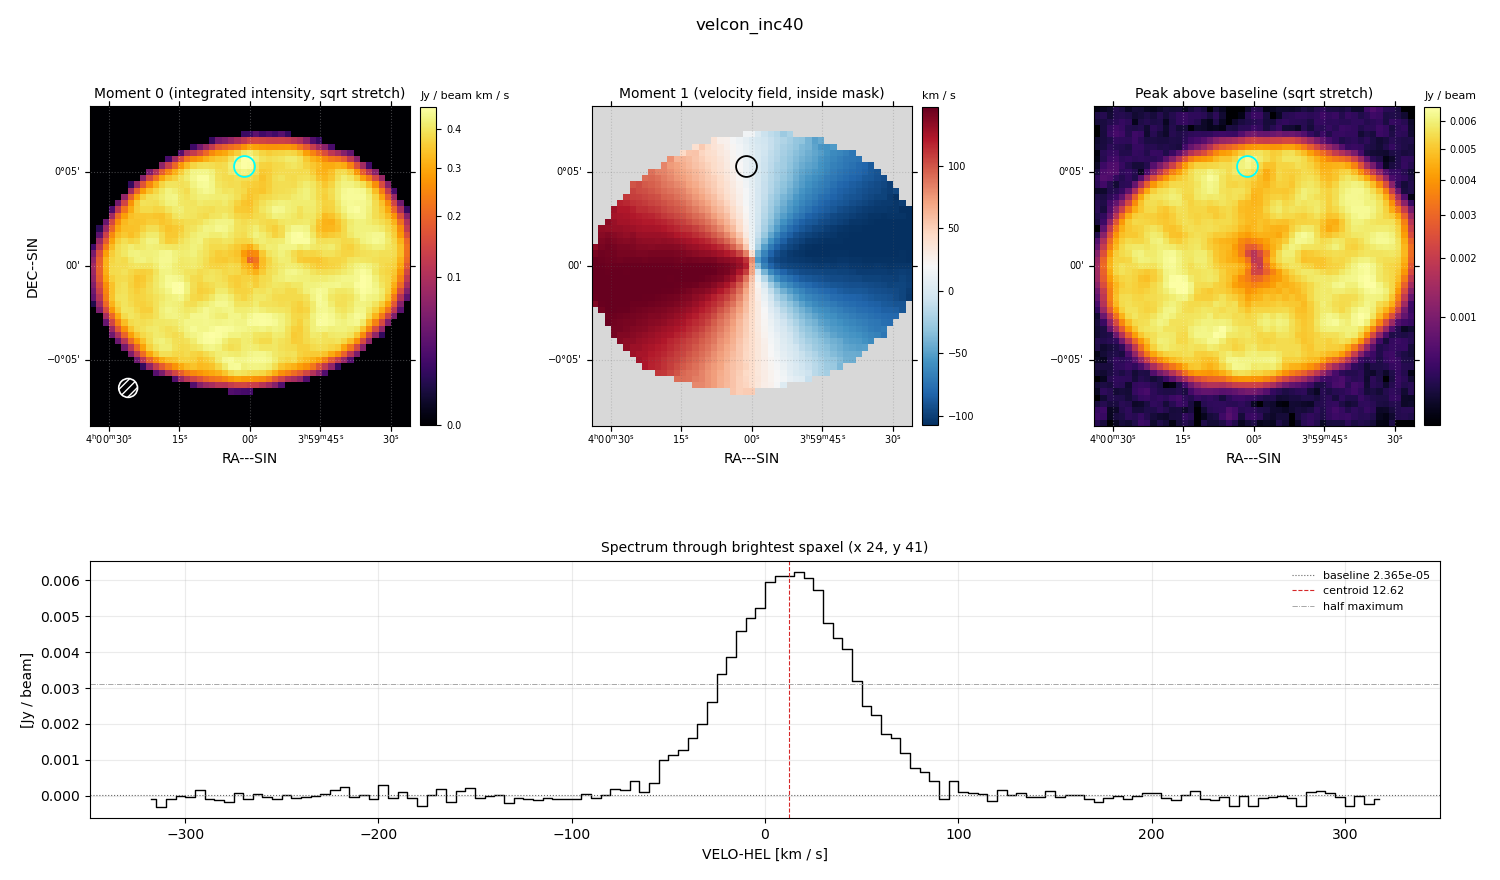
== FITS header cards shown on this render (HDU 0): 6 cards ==
OBJECT  = 'velcon_inc40'
BUNIT   = 'JY/BEAM '           /
CTYPE1  = 'RA---SIN'           /
CTYPE2  = 'DEC--SIN'           /
CTYPE3  = 'VELO-HEL'           /
CUNIT3  = 'km/s    '           /

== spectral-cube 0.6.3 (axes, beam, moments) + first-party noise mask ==
SpectralCube HDU 0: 128 channels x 51 x 51 spaxels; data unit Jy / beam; figure title: velcon_inc40
Units: BUNIT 'JY/BEAM' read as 'Jy/beam' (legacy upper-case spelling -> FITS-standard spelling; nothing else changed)
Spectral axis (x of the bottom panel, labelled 'VELO-HEL [km / s]'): -317 .. 317 km / s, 128 channels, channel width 5 km / s
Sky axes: RA---SIN/DEC--SIN; field 17' x 17' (20 arcsec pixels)
Beam (drawn as the hatched ellipse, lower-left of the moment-0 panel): BMAJ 60 arcsec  BMIN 60 arcsec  BPA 0 deg
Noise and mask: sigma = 1.7e-04 Jy / beam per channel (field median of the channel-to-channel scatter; agrees with the line-free scatter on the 921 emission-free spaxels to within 1%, no correlation factor applied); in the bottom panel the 101 channels outside the line scatter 1.3e-04 Jy / beam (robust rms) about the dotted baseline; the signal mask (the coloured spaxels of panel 2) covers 65% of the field
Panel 1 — Moment 0 (line voxels x channel width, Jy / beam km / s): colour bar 0 .. 0.461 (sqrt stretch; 0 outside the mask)
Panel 2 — Moment 1 (intensity-weighted velocity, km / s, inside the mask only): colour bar -108 .. 147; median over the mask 21
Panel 3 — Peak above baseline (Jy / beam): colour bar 2.70e-04 .. 0.00653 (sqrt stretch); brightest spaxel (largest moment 0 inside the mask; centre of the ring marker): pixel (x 24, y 41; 0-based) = FK5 04h00m02s +00d05m20s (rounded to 2 s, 20 arcsec steps: no finer than the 20 arcsec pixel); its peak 0.0062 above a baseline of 2.365e-05
Panel 4 — spectrum at that spaxel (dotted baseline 2.365e-05 Jy / beam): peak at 17 km / s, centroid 12.62 km / s (red dashed line; intensity-weighted over the run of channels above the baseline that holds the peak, -80 .. 90 km / s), W50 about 75 km / s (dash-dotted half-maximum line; edge to edge of the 15 channels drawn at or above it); detected line -55 .. 80 km / s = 27 of 128 channels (21%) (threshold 4 sigma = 6.7e-04 Jy / beam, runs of >= 3 channels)